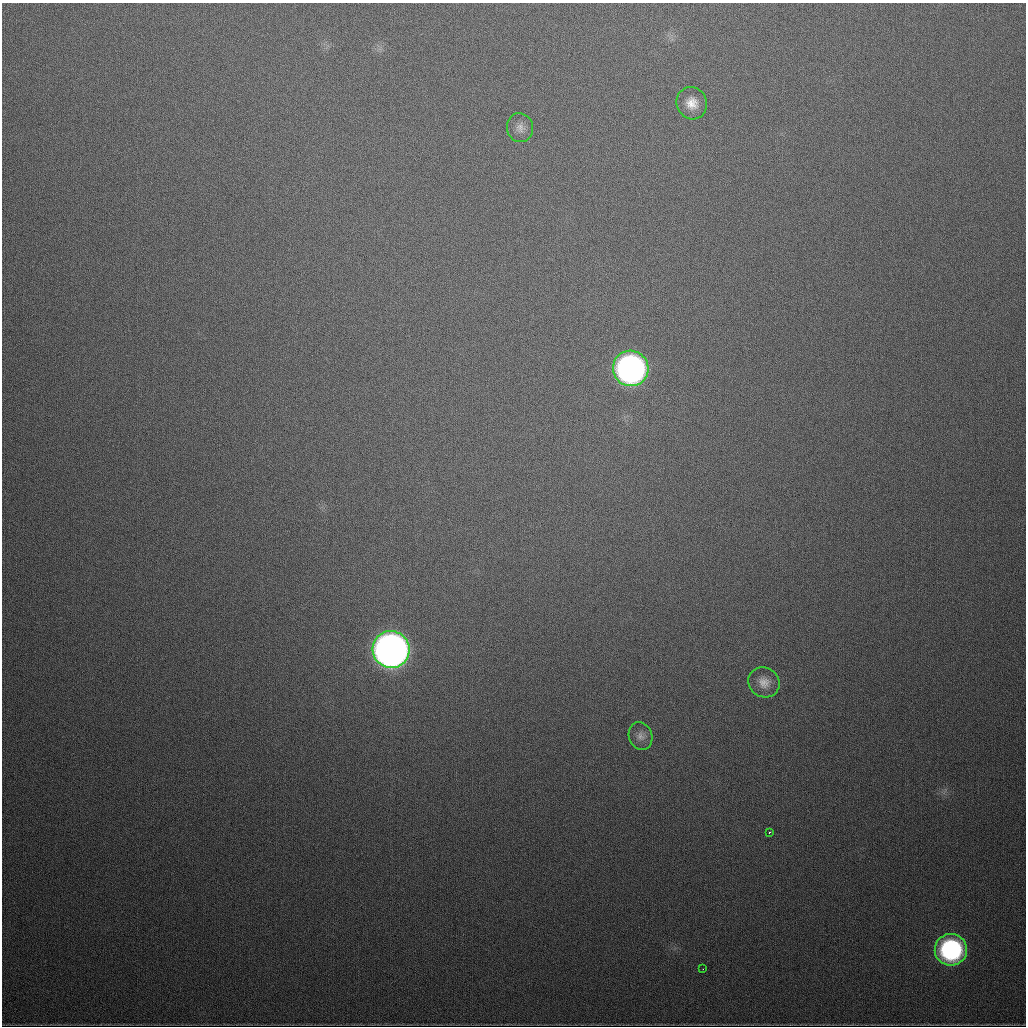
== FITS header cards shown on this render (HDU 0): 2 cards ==
NAXIS1  =                 1024
NAXIS2  =                 1024

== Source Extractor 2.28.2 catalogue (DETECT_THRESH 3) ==
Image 1024 x 1024 px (HDU 0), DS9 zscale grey, 1 PNG px = 1 image px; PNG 1028 x 1028 px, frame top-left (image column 1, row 1024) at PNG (2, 3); each listed source drawn as its Kron ellipse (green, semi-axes under 4 px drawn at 4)
Background 531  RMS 18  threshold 52.6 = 3 sigma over >= 5 px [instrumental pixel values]
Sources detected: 9; all 9 listed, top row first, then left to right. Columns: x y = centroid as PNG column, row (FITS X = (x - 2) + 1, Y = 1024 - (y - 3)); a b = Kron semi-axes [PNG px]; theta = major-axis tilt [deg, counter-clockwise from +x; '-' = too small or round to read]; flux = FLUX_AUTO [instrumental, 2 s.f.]
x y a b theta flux
692 103 16 15 - 1.8e+04
520 128 14 13 - 1.0e+04
631 368 18 17 - 5.1e+05
391 649 18 18 - 1.1e+06
764 682 16 14 -34 1.4e+04
640 736 14 11 -71 8.7e+03
769 832 3 2 - 1.9e+03
951 950 16 16 - 1.9e+05
703 969 2 2 - 1.5e+03